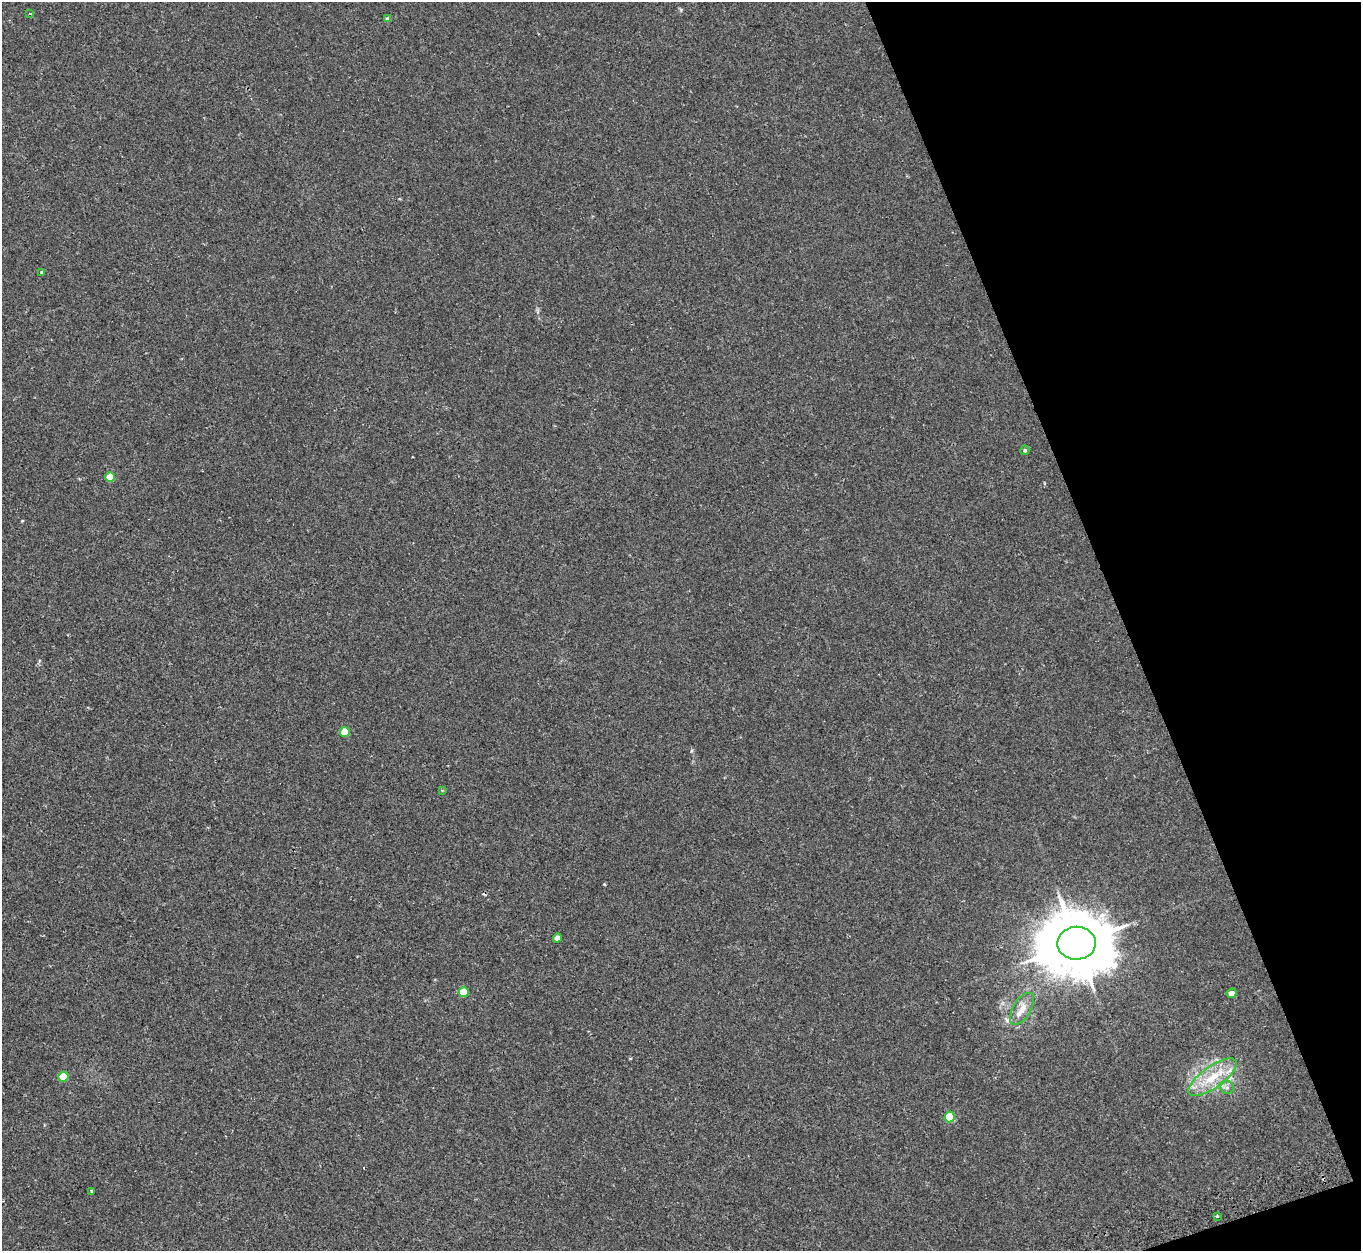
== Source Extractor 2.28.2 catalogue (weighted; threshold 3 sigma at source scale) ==
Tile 12 of 4 x 4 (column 4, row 3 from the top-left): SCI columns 4092-5450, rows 1434-2682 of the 5466 x 5490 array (HDU 1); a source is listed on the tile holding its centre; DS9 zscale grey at full resolution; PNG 1363 x 1253 px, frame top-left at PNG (2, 2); each listed source drawn as its Kron ellipse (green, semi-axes under 4 px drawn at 4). Shown black and unused: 18% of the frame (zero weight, under 2 of 3 exposures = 2% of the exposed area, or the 3 px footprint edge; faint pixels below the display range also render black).
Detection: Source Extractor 2.28.2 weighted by HDU 2 'WHT'; one run over the whole footprint, this tile lists its part. Background 0.0246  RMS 0.0064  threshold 0.0289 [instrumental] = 3 sigma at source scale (4.5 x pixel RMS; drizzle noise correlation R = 1.50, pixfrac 1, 0.05/0.05 arcsec/px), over >= 5 px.
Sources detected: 19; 1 cosmic-ray / hot-pixel residue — neither listed nor drawn; the other 18 listed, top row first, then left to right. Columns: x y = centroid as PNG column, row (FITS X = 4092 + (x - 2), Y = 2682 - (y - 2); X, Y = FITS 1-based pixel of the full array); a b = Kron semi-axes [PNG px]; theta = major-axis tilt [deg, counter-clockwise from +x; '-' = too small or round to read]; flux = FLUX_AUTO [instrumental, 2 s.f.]
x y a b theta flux
30 14 3 2 - 0.55
388 19 4 4 - 3.1
42 272 3 3 - 0.92
1025 450 5 4 - 1.1
110 477 5 4 - 14
345 732 5 5 - 14
442 790 4 2 - 0.52
557 938 4 4 - 5.7
1077 943 19 16 2 5400
464 992 5 5 - 23
1232 993 5 4 - 3.8
1022 1009 18 9 59 6.7
63 1077 5 5 - 19
1213 1077 28 11 35 18
1227 1087 7 6 - 2.1
950 1117 5 5 - 25
92 1191 3 3 - 0.73
1217 1216 3 3 - 0.69